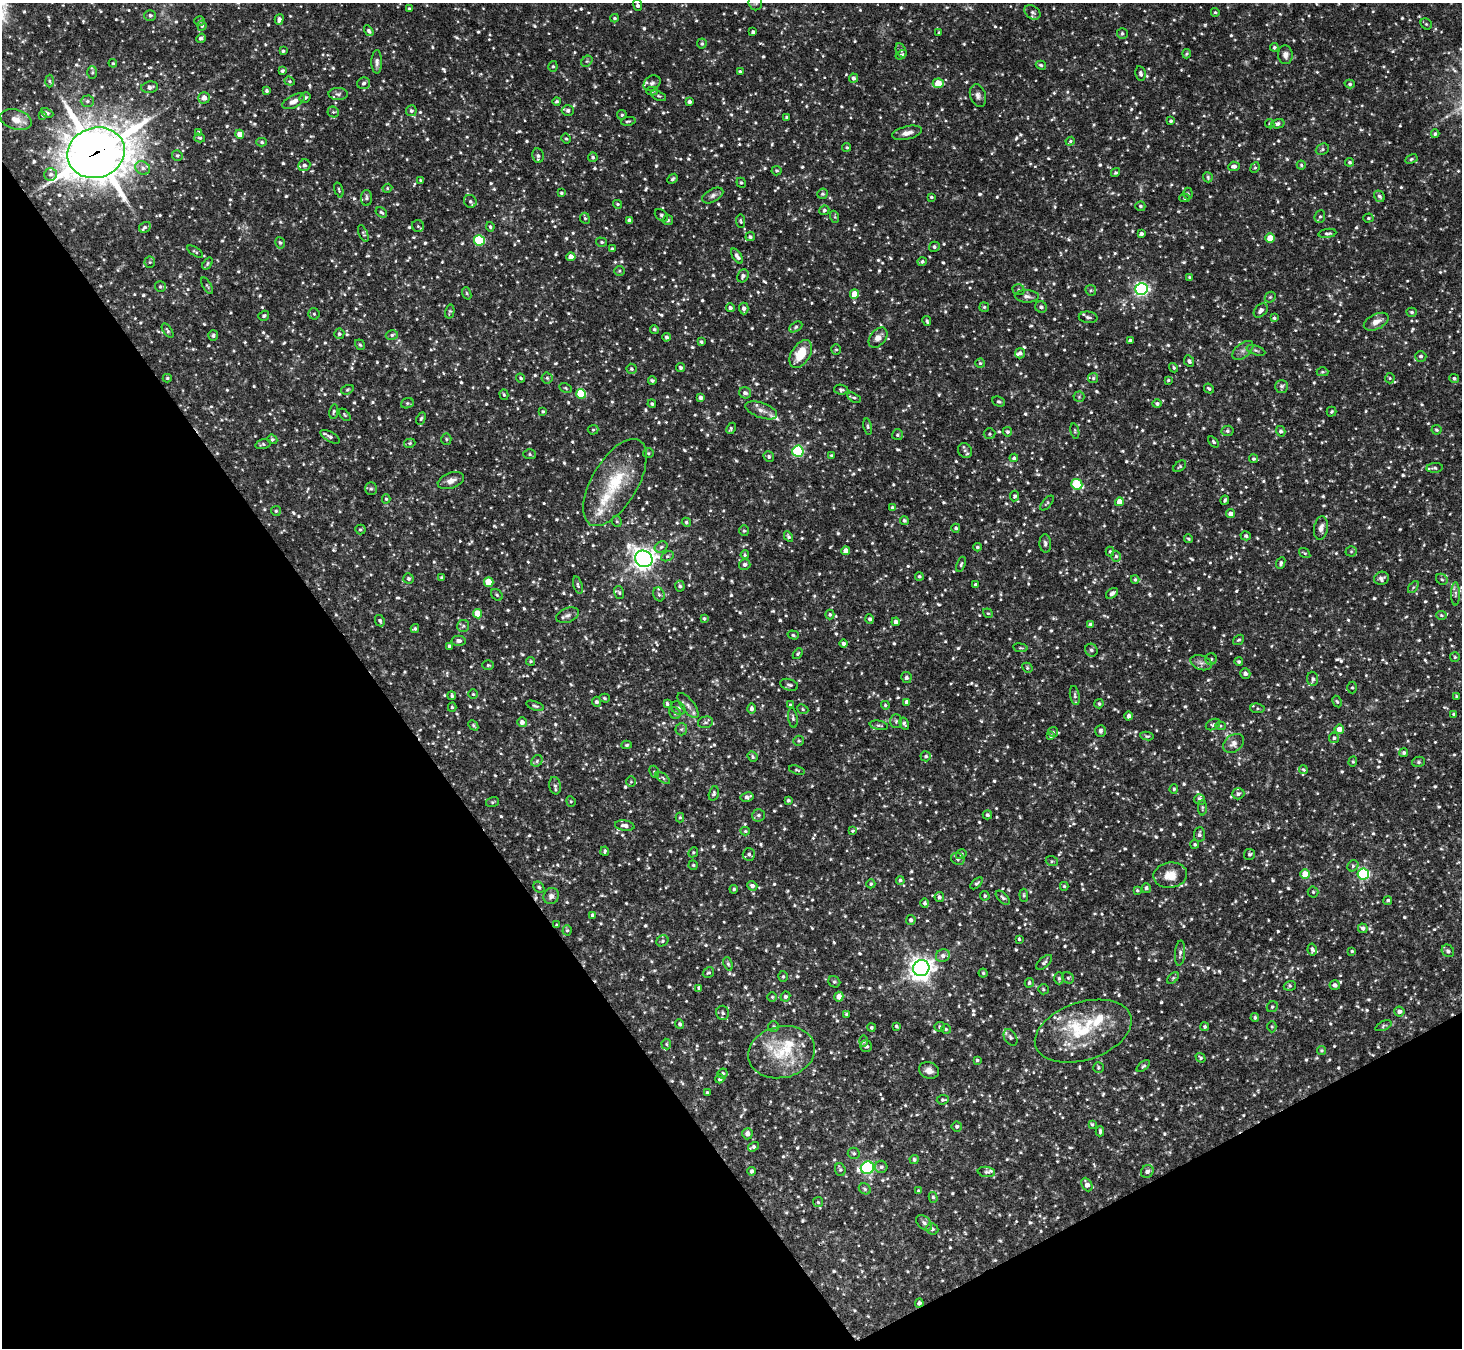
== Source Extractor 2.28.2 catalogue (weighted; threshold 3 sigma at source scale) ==
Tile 14 of 4 x 4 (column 2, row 4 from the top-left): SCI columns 1463-2922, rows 295-1640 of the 5843 x 5836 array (HDU 1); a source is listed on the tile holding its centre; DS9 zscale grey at full resolution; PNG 1464 x 1350 px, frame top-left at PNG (2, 3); each listed source drawn as its Kron ellipse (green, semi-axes under 4 px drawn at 4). Shown black and unused: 31% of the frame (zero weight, under 2 of 3 exposures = <1% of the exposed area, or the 3 px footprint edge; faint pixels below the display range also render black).
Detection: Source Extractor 2.28.2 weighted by HDU 2 'WHT'; one run over the whole footprint, this tile lists its part. Background 0.123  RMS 0.0073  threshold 0.033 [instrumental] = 3 sigma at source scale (4.5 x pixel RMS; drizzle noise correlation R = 1.50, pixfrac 1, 0.05/0.05 arcsec/px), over >= 5 px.
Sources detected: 1376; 2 cosmic-ray / hot-pixel residue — neither listed nor drawn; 32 inside a brighter listed object's ellipse — not listed separately; of the other 1342, all 500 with FLUX_AUTO >= 1.01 (the completeness limit of this list) listed and drawn (842 fainter detections not listed), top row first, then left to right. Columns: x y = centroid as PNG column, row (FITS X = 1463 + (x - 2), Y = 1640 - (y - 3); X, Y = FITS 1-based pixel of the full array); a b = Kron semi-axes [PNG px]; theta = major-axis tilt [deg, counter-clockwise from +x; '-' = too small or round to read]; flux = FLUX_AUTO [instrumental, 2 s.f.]
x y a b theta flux
755 3 8 6 -71 2
637 5 6 3 -78 1.9
409 9 3 3 - 1.5
1032 12 9 6 -33 2
1215 12 4 4 - 1
150 15 6 5 - 1.6
615 18 4 3 - 1.2
279 19 5 4 - 2.5
200 21 5 5 - 1.1
1426 24 6 5 - 1.2
202 26 5 4 - 1.4
369 31 6 4 -57 1.8
753 32 4 3 - 1.6
939 33 4 3 - 1.1
1122 33 5 5 - 1.6
201 38 5 3 - 2.5
702 44 5 5 - 1.3
1274 47 4 4 - 1.2
901 50 7 5 -65 1.4
283 51 4 3 - 1.1
1187 54 5 4 - 1.1
901 55 6 4 33 1.6
1285 55 9 7 -86 3.6
587 61 6 5 - 1.3
377 62 12 5 -90 2.7
113 63 4 4 - 1
1041 65 5 4 - 1.4
553 66 5 4 - 1.2
282 71 4 3 - 1.3
92 72 6 5 - 1.3
740 72 4 3 - 1.3
1141 74 7 5 -79 2.1
853 78 4 4 - 2.1
49 81 6 4 -88 1.1
290 81 5 4 - 1.1
364 83 7 5 18 1.6
652 83 9 7 35 2.4
938 83 5 4 - 16
1350 84 5 4 - 1.3
150 87 8 5 9 3.3
267 91 3 3 - 1.5
652 91 6 4 0 1.2
338 94 10 6 0 2.2
659 96 8 4 -26 1.2
978 96 11 7 -73 3.1
305 97 6 5 - 1.5
204 98 6 5 - 5.2
87 101 6 5 - 1.8
293 101 12 6 28 4.7
557 101 4 3 - 1.1
689 102 4 3 - 1.9
411 111 5 5 - 1.6
568 111 6 5 - 2.1
333 112 6 5 - 1.1
47 113 6 3 -25 1.2
43 115 4 4 - 1.1
622 115 5 4 - 1.2
786 117 3 3 - 1.1
16 119 16 10 -17 7.6
628 121 7 3 11 1.1
1171 121 4 3 - 1.2
1270 124 5 4 - 1.5
1278 124 7 4 13 2.1
199 132 4 4 - 1.4
907 133 15 6 12 4.4
240 134 4 4 - 7.7
1435 134 4 4 - 1.3
200 138 5 4 - 1.3
566 139 5 3 - 1
1070 141 5 4 - 1
262 142 5 4 - 1.4
847 147 4 4 - 1
1322 149 7 5 24 1.4
96 153 29 25 18 2300
177 156 5 5 - 1.4
538 156 7 5 -80 2.1
593 157 5 4 - 1.4
1411 159 6 4 28 1.2
1350 162 4 4 - 1.4
304 165 6 5 - 2.1
1301 165 4 4 - 1.1
1234 166 6 4 4 2.8
143 168 8 6 -31 2.8
1255 168 5 4 - 1
777 171 5 5 - 1.3
1115 173 5 4 - 1.2
51 174 6 6 - 2.1
1208 177 5 5 - 1.1
673 179 6 4 40 1.4
421 181 3 3 - 1.3
741 183 5 4 - 1.1
387 188 5 4 - 1
339 190 8 3 -73 1
561 193 4 3 - 1.3
1188 193 6 4 -89 1.1
822 194 5 5 - 1.3
713 195 11 6 29 2.7
1379 196 6 5 - 1.8
931 197 4 3 - 1.1
366 198 8 5 90 1.9
1185 198 5 4 - 1.1
470 201 7 6 - 2
617 204 5 4 - 1.1
1140 206 5 5 - 1.6
824 210 5 5 - 1.4
381 212 6 4 -33 1.6
661 215 7 5 -38 1.6
835 217 6 4 -71 1.1
1320 217 6 5 - 1.4
585 218 6 4 -66 1.1
1368 218 5 4 - 1
629 220 4 4 - 2
668 220 5 5 - 1.2
741 221 7 4 -82 1.1
418 226 6 6 - 1.3
145 227 6 5 - 1.6
490 227 5 4 - 1.3
363 233 9 4 -65 1.2
1327 233 9 4 8 1.7
1141 234 4 3 - 1.8
750 237 5 4 - 1.4
1270 238 5 4 - 11
479 240 5 5 - 61
601 242 5 4 - 1.2
280 243 6 4 -72 1.3
934 247 5 5 - 1.6
612 249 3 3 - 1.1
195 252 9 3 -33 1.1
737 256 8 4 -55 2.8
571 257 4 4 - 6
150 262 5 5 - 1.1
922 262 5 4 - 1.6
207 264 7 4 55 1.1
619 271 5 5 - 1.1
743 276 7 5 60 2.3
1189 277 4 4 - 1.1
207 286 9 4 -61 1.1
160 287 5 5 - 1.2
1141 289 6 6 - 180
1018 290 6 5 - 1.3
1091 290 5 5 - 1.1
467 293 6 4 -70 1
854 294 5 4 - 10
1027 296 12 6 -2 2.7
1270 297 6 5 - 1.1
984 307 5 5 - 1.1
1041 307 6 5 - 2
730 308 4 4 - 1.9
744 308 6 5 - 2.6
1261 310 8 5 46 2.9
450 312 7 4 76 1.1
1412 312 5 4 - 1.3
314 314 5 5 - 1.2
264 316 5 4 - 1.3
1088 317 9 6 -5 2.1
1274 318 4 4 - 1.2
927 321 5 3 - 1.3
1376 322 13 7 26 5.6
796 327 7 4 29 1.3
654 329 4 4 - 1.4
168 331 8 4 -57 1.2
339 334 5 5 - 1.3
213 335 5 5 - 1.6
392 335 6 5 - 1.6
667 337 4 4 - 2
878 338 11 7 49 4.7
1130 340 4 3 - 1.9
701 342 3 3 - 1.4
360 345 5 4 - 1.2
836 349 5 5 - 1
1243 350 12 7 40 3.3
1256 350 10 4 -19 1.7
1020 353 5 5 - 2.2
801 354 15 9 58 18
1421 356 6 5 - 1.7
1189 361 6 5 - 1.9
980 363 5 4 - 1.1
681 368 4 4 - 1.4
1174 368 5 4 - 1.2
631 369 5 5 - 1.3
1322 372 6 4 1 1.1
167 378 4 4 - 1
521 378 4 4 - 1.2
547 378 5 5 - 1.2
1093 378 5 5 - 1.2
1390 378 5 5 - 1.1
1454 378 5 4 - 1.4
1168 380 4 3 - 1
652 381 4 3 - 1.4
1281 386 6 6 - 2
566 388 6 4 -28 1.2
1209 388 5 3 - 1
347 390 6 4 19 1.2
841 390 7 5 -9 1.5
745 393 6 5 - 2.5
581 394 5 5 - 39
504 395 5 4 - 1.1
701 397 4 4 - 2.5
1079 397 5 5 - 1.1
854 398 7 3 -28 1.2
999 402 6 5 - 1.5
407 403 6 5 - 1.3
652 404 4 3 - 1.4
1157 404 4 4 - 1.5
761 410 17 7 -20 4.6
543 411 3 3 - 1.1
334 412 7 4 80 1.2
1332 412 5 5 - 1
345 415 7 4 -50 1.1
421 419 6 4 64 1.2
868 426 8 4 -79 1.3
731 428 6 4 63 1.3
593 430 5 5 - 1.1
1436 430 5 5 - 1.3
1075 431 7 4 -77 1.1
1228 431 6 5 - 1.5
1281 431 5 4 - 1.9
1007 432 5 4 - 1.4
990 434 6 5 - 1.3
897 435 5 5 - 1.4
330 437 11 5 -31 2
272 439 5 4 - 1.3
446 439 5 5 - 1.1
1214 442 6 4 -52 1.2
410 443 6 4 16 1.2
263 444 8 4 14 1.3
965 450 7 6 - 1.9
798 451 5 5 - 77
648 453 5 4 - 1.1
530 454 6 5 - 1.3
832 455 4 3 - 1.1
769 457 5 5 - 1.4
1014 458 4 4 - 1.4
1254 459 4 4 - 1.3
1180 466 7 4 38 1.2
1435 468 8 5 4 1.4
451 481 14 7 19 4.6
615 482 49 23 59 41
1077 484 6 5 - 42
371 489 6 5 - 1.4
1015 496 5 4 - 1.4
386 499 4 4 - 1
1225 500 4 3 - 1.3
1119 502 4 4 - 7.7
1047 503 9 4 49 1.2
892 507 4 4 - 1.3
276 511 5 5 - 1
1230 514 4 4 - 3.9
904 520 4 4 - 1.2
617 521 6 4 -68 1.2
686 522 5 4 - 1.2
956 528 4 4 - 1.5
1321 528 12 7 80 4.1
360 529 5 5 - 1.1
744 531 5 4 - 1.2
1246 536 5 4 - 1.4
788 537 5 4 - 1.4
1189 539 4 3 - 1
1045 543 9 5 -85 2.1
661 547 6 5 - 1.5
977 547 4 3 - 1.1
846 551 4 4 - 5
1351 551 5 5 - 1.1
1110 552 5 4 - 1.2
1305 553 6 4 -36 1
745 555 4 4 - 1
667 556 7 4 27 1.3
1116 556 5 4 - 1.5
644 559 9 8 - 470
1281 563 6 4 66 1.8
745 564 6 5 - 2
961 564 8 4 70 1.2
919 576 4 4 - 1.2
442 578 3 3 - 1.2
1381 578 7 6 - 2.6
408 579 5 5 - 1.6
1442 579 6 5 - 1.4
1135 580 4 3 - 1.1
489 582 5 4 - 16
578 585 9 4 -73 1.5
975 585 3 3 - 1.5
680 586 5 5 - 1.7
1413 587 7 4 53 1.1
619 593 7 5 -73 1.2
1112 593 7 4 37 2.4
659 594 7 5 -68 1.7
1455 594 12 4 90 2.3
497 595 6 5 - 1.4
988 613 5 4 - 1
477 614 5 4 - 14
830 614 5 4 - 1.3
568 615 12 7 21 2.9
1441 615 5 4 - 1.1
704 619 4 4 - 1.2
870 619 4 4 - 1.7
380 621 6 4 -62 1.6
896 622 4 4 - 2.5
1090 624 4 3 - 1.1
463 626 6 6 - 1.4
415 629 4 4 - 1.2
793 635 6 4 -17 1.3
1239 640 6 4 37 1.1
459 641 7 5 -2 2.6
843 644 4 4 - 2.2
449 646 4 3 - 1.5
1020 648 7 3 -8 1
1091 650 6 6 - 1.9
798 654 6 4 50 1.1
1455 657 5 5 - 1.1
1211 659 6 5 - 1.4
531 661 4 4 - 1.2
1239 662 4 4 - 1.2
1201 663 11 7 -20 3.3
488 665 6 5 - 1.2
1027 668 5 4 - 1.1
1245 673 5 5 - 2.4
906 677 5 5 - 1.9
1313 679 7 5 -82 1.9
789 685 9 5 -18 2
1352 688 6 5 - 1
473 694 4 4 - 1
1075 695 10 5 -80 1.8
452 696 4 3 - 1.3
1457 697 3 3 - 1.2
604 698 5 4 - 1.1
596 702 5 4 - 2
907 702 4 4 - 3.2
1337 702 6 4 -61 1
667 704 4 3 - 1.4
1099 704 5 4 - 1.5
790 705 4 4 - 1.1
885 705 4 4 - 1.2
535 706 9 4 -19 1.4
688 706 15 6 -52 3.7
452 707 4 4 - 1.2
678 708 8 6 -37 1.9
1257 708 7 5 -7 1.3
751 709 5 4 - 2
803 709 6 4 -24 1.2
675 713 6 5 - 1.2
1454 714 3 3 - 1.1
1128 716 4 4 - 2.6
793 718 10 4 -81 1.6
896 721 7 5 89 1.4
522 722 5 5 - 3.2
705 722 8 5 15 1.8
904 724 6 3 -61 1.4
1213 724 7 5 26 1.4
473 725 6 4 -47 1.1
879 725 9 4 -11 1.6
1220 726 5 4 - 1
681 729 6 6 - 1.7
1339 729 4 4 - 6.7
1100 731 6 5 - 2
1053 732 5 5 - 1.1
1051 736 4 4 - 1.2
1147 736 7 4 -7 1.2
1334 738 5 5 - 1.5
799 741 5 5 - 1
1233 743 11 8 36 4.5
627 745 5 4 - 1
1404 753 4 4 - 1.5
926 756 5 5 - 1.7
753 757 5 4 - 1.3
537 761 6 5 - 1.3
1353 762 5 4 - 1
1418 762 6 5 - 1.3
1303 769 4 4 - 1.1
797 770 8 4 -17 1
654 772 6 4 -66 1.1
663 778 8 4 -37 1.4
631 781 5 5 - 1
555 786 9 6 -81 2.2
1174 789 4 4 - 1.1
714 793 7 4 74 1.5
1238 794 6 5 - 2
747 797 7 4 12 2.7
788 800 3 3 - 1.4
1200 800 5 5 - 3
571 801 5 4 - 1
492 802 6 5 - 1.2
1202 808 7 4 90 1.2
758 815 6 6 - 1.8
987 815 5 4 - 1.6
680 817 5 4 - 1
625 826 10 5 -8 3.1
745 831 4 4 - 1.1
852 831 4 4 - 1.1
1199 834 7 5 86 2.1
1195 844 4 4 - 1.1
605 851 4 3 - 1.1
693 852 5 4 - 1.1
749 854 6 6 - 1.9
961 854 5 4 - 1.3
1250 854 5 5 - 1.4
958 859 7 5 -31 1.7
1052 861 6 5 - 1.2
693 865 5 5 - 1.2
1353 866 6 5 - 1.3
1305 874 5 4 - 13
1363 874 6 5 - 90
1170 875 17 12 9 10
900 880 4 4 - 1.4
976 883 7 4 44 1.4
871 884 4 4 - 1
752 886 5 4 - 2.3
1064 886 4 4 - 1
539 887 6 5 - 1.4
1146 888 5 4 - 1.8
734 889 4 3 - 1.2
1137 890 4 3 - 1.1
1313 892 5 5 - 1.3
1024 895 6 4 -85 1.1
551 896 8 7 - 3.3
985 896 5 4 - 1.3
939 897 5 4 - 1.9
1003 898 9 5 -44 1.9
1388 900 4 4 - 1.3
925 903 5 4 - 1.7
592 915 4 3 - 1.2
911 920 5 5 - 2
557 925 4 3 - 1.1
1363 928 5 4 - 2
567 930 5 4 - 1.2
1019 939 3 3 - 1
662 941 6 5 - 1.3
1312 949 6 4 -80 1.7
1352 951 4 3 - 1
1448 951 7 5 -47 1.7
1180 953 12 5 84 2.4
943 956 7 6 - 2.7
1044 962 10 5 43 1.9
728 964 7 4 -69 1.2
921 968 8 8 - 510
708 973 6 5 - 1.3
983 973 4 4 - 1
783 976 5 4 - 1.2
1059 978 6 5 - 1.5
1068 978 6 5 - 1.3
1173 978 7 4 45 1.2
834 982 6 5 - 1.3
1029 983 5 4 - 1.3
1335 985 5 4 - 2.4
1290 986 6 5 - 1.2
699 988 4 3 - 1.2
1043 989 5 5 - 1.2
772 997 5 5 - 1
785 997 5 4 - 1.6
839 997 5 4 - 6.5
1272 1007 6 5 - 1.3
1399 1011 5 5 - 3.3
723 1013 7 6 - 2
847 1014 4 3 - 1.2
1255 1018 4 4 - 1.3
680 1024 5 4 - 1.6
896 1026 4 3 - 1.1
1383 1026 8 4 24 1.2
773 1027 5 5 - 1.5
871 1027 4 4 - 1.1
940 1027 5 5 - 1.4
1205 1027 4 4 - 1.2
1272 1027 6 4 -89 1
946 1029 5 4 - 1.1
1083 1031 50 29 18 47
1010 1037 9 6 -58 2.2
863 1041 6 4 -89 1.2
666 1044 5 4 - 1.1
866 1046 6 5 - 2.4
1321 1051 4 4 - 1
782 1052 34 25 12 34
1200 1058 5 4 - 1.1
977 1060 4 4 - 1.2
1143 1066 8 4 38 1.4
1098 1068 5 5 - 1.1
929 1070 10 8 -21 4.5
722 1073 5 5 - 1.4
720 1079 5 4 - 1.9
707 1093 3 3 - 1.1
943 1100 6 4 5 1.4
1092 1124 3 3 - 1.1
957 1126 5 5 - 1.7
1100 1131 5 3 - 1.3
747 1134 5 5 - 3.6
753 1147 6 4 34 1.5
854 1153 6 5 - 1.4
914 1159 4 4 - 1.5
881 1167 6 6 - 1.8
867 1168 7 6 - 130
840 1170 6 5 - 1.2
751 1171 4 4 - 1.8
1147 1171 7 6 - 2.9
986 1172 8 5 -8 1.6
1087 1185 7 5 -65 4.2
865 1189 6 5 - 1.3
918 1191 4 3 - 1.1
933 1197 5 4 - 1.3
818 1202 5 5 - 1.1
924 1223 9 6 -45 2.3
932 1229 6 5 - 1.9
919 1303 4 4 - 2.1
Overlapping masked pixels (flux is a lower limit): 3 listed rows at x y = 96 153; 557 925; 919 1303
Isophote crosses this tile's border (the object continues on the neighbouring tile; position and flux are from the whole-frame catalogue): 3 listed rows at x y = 755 3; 637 5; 1455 594